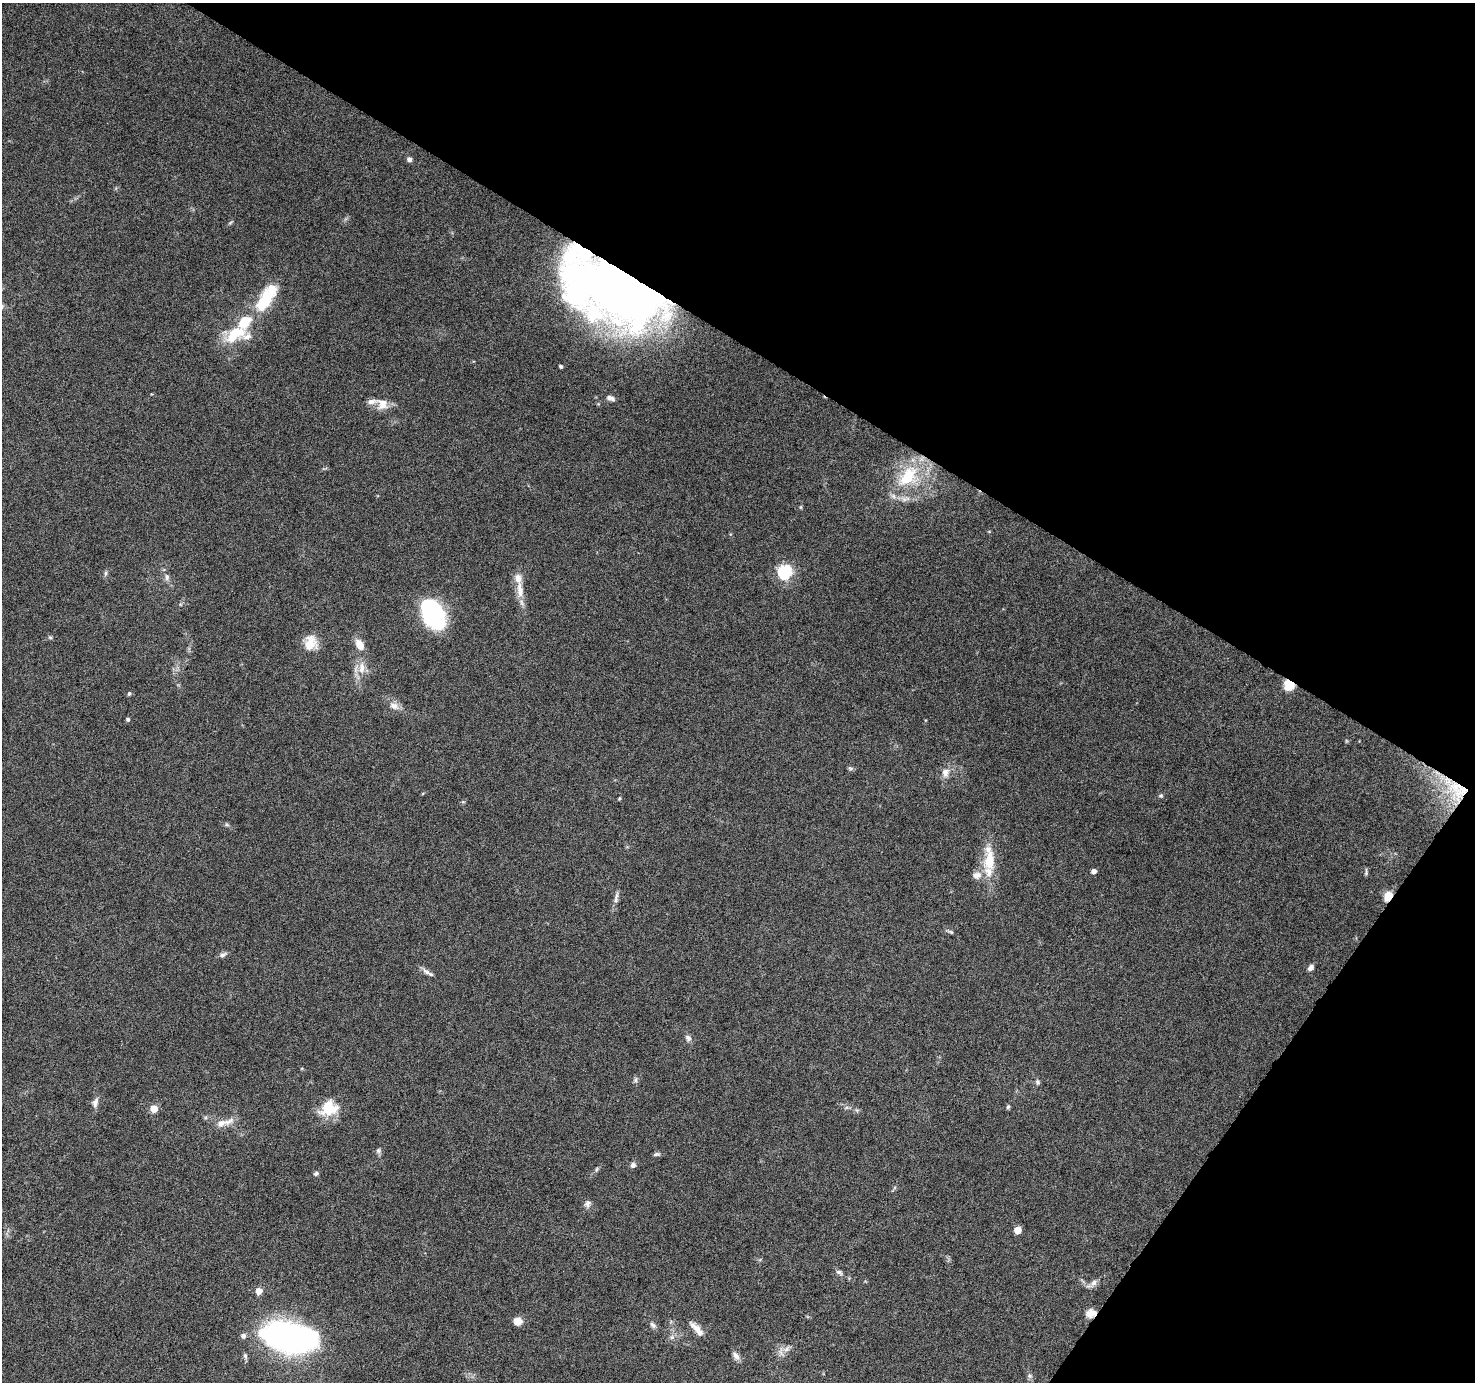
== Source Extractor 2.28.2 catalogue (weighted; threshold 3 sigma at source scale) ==
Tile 8 of 4 x 4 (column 4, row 2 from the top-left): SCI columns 4426-5898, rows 3015-4394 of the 5898 x 5963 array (HDU 1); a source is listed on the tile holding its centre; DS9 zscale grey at full resolution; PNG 1477 x 1384 px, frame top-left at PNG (2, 3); no overlay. Shown black and unused: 31% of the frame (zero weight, under 6 of 12 exposures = <1% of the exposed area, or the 3 px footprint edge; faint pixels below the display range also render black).
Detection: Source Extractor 2.28.2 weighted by HDU 2 'WHT'; one run over the whole footprint, this tile lists its part. Background 0.053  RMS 0.0026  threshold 0.0106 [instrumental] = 3 sigma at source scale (4.09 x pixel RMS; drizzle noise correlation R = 1.36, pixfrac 0.8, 0.0396/0.0396 arcsec/px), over >= 5 px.
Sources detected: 76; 2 inside a brighter object's white glare — not listed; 7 inside a brighter listed object's ellipse — not listed separately; the other 67 listed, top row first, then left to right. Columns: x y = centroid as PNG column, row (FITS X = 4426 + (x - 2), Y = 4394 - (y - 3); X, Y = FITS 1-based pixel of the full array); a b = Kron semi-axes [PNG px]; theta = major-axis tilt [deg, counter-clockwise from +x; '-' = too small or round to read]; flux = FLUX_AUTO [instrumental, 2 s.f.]
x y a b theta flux
409 159 6 5 - 0.83
230 223 6 4 20 0.31
614 289 100 54 -22 220
265 301 25 12 57 13
244 322 48 19 81 11
561 366 4 3 - 0.44
610 398 11 6 -22 0.9
382 404 16 14 -55 2.9
908 477 39 25 45 16
801 507 6 4 90 0.26
785 572 6 6 - 42
105 573 8 4 81 0.46
167 577 10 6 89 0.84
520 590 24 9 -84 3.4
432 614 26 17 -63 28
50 637 5 5 - 0.35
311 643 19 16 87 3.8
359 644 11 7 -62 3.1
362 668 19 9 86 2.9
1289 685 13 11 -40 3
129 694 5 4 - 0.36
394 706 13 9 -22 1.7
128 719 4 4 - 0.46
850 768 7 5 5 0.43
945 772 13 10 82 1.8
1462 790 23 19 28 7
1161 796 6 5 - 0.37
619 798 4 3 - 0.29
463 802 6 3 -18 0.26
227 825 7 4 -19 0.39
989 860 30 15 82 7.2
1094 871 4 4 - 1.3
1366 872 9 3 85 0.41
1388 896 6 5 - 12
616 898 18 6 82 1.1
951 932 8 4 -35 0.42
223 955 9 6 25 0.8
1310 968 7 5 48 1
428 972 19 5 -30 1.1
688 1038 9 7 -55 0.88
636 1080 8 4 82 0.51
1038 1082 7 6 - 0.5
95 1103 13 7 73 1.2
1008 1107 5 4 - 0.4
329 1108 24 19 27 6.6
154 1109 5 5 - 5.5
224 1123 28 8 17 2.6
378 1151 7 6 - 0.58
656 1154 9 5 6 0.51
633 1165 7 7 - 0.71
596 1169 6 4 87 0.31
316 1174 6 5 - 0.57
587 1204 9 8 - 0.92
1018 1230 5 5 - 4.7
839 1272 8 5 -28 0.67
1093 1283 16 7 38 1.3
259 1291 5 5 - 3.1
1091 1313 12 10 14 1.9
518 1321 9 8 - 2.2
653 1325 10 6 -41 0.74
696 1329 22 7 -47 2.1
672 1337 7 6 - 0.63
295 1340 60 23 -18 84
787 1349 10 6 45 1.1
245 1356 8 5 -69 0.55
736 1356 12 7 -49 1.2
1030 1376 7 6 - 0.54
Overlapping masked pixels (flux is a lower limit): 5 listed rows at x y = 614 289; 1289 685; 1462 790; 1388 896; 1091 1313
Isophote crosses this tile's border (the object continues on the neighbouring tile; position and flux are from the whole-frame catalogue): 1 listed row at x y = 295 1340